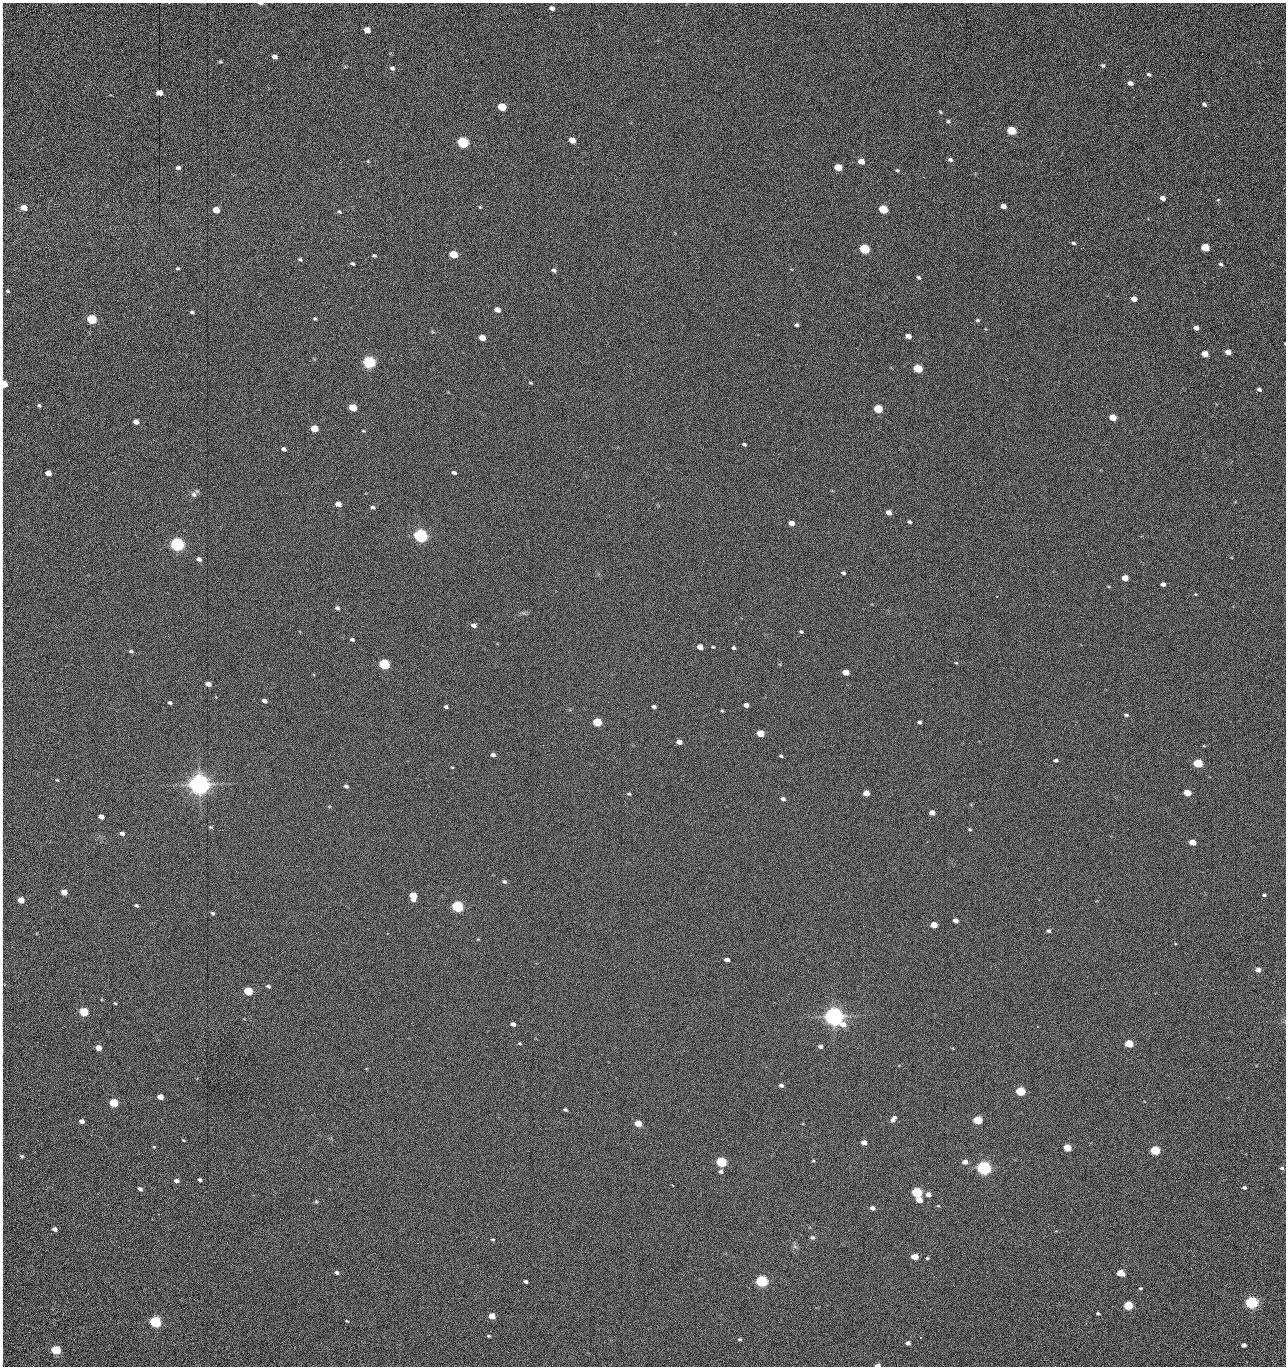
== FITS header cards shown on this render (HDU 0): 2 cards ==
NAXIS1  =                 1284 /fastest changing axis
NAXIS2  =                 1364 /next to fastest changing axis

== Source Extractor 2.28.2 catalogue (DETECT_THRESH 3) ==
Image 1284 x 1364 px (HDU 0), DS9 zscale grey, 1 PNG px = 1 image px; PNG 1288 x 1368 px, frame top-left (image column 1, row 1364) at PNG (2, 3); no overlay
Background 150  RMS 15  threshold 45.2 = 3 sigma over >= 5 px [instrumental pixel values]
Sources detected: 264; all 264 listed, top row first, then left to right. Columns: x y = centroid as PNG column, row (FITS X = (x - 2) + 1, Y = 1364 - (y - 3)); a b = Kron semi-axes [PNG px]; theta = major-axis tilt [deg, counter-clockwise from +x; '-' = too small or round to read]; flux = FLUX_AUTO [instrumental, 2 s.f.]
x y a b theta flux
261 3 6 2 -1 2.4e+03
552 8 5 4 - 3.8e+03
2 25 20 2 90 4.1e+03
367 30 5 4 - 1.3e+04
1188 35 2 2 - 8.7e+02
274 57 5 4 - 5.0e+03
220 62 5 4 - 1.4e+03
1103 65 5 5 - 1.7e+03
392 68 5 5 - 2.7e+03
1149 74 6 4 -30 1.5e+03
2 77 17 2 90 3.3e+03
1130 83 5 4 - 4.6e+03
159 93 5 4 - 1.4e+04
1204 104 4 4 - 2.1e+03
502 107 5 5 - 4.2e+04
940 112 4 3 - 1.2e+03
948 121 5 4 - 1.5e+03
1179 122 2 2 - 6.5e+02
1011 131 6 5 - 6.0e+04
2 133 19 2 90 3.6e+03
572 140 5 4 - 1.4e+04
463 143 6 5 - 1.6e+05
950 160 6 5 - 2.4e+03
368 161 5 3 - 8.7e+02
861 161 5 4 - 1.2e+04
1041 161 3 2 - 1.3e+03
838 167 6 4 -18 2.8e+04
178 168 5 4 - 2.5e+03
897 170 5 4 - 1.3e+03
923 177 2 2 - 1.2e+04
2 178 6 2 90 1.1e+03
1163 198 5 4 - 6.1e+03
785 200 2 2 - 4.7e+02
1218 200 3 3 - 1.6e+03
1123 202 2 2 - 4.4e+02
1003 206 5 4 - 5.5e+03
480 207 4 4 - 1.0e+03
24 208 5 4 - 1.1e+04
883 209 6 5 - 5.1e+04
216 210 5 4 - 2.0e+04
339 212 6 4 -43 1.5e+03
2 217 22 2 90 3.2e+03
1073 243 6 4 -5 1.7e+03
1205 247 5 5 - 4.2e+04
864 249 6 5 - 1.0e+05
2 251 14 2 90 2.2e+03
453 254 5 4 - 4.1e+04
374 255 5 4 - 1.5e+03
300 259 5 4 - 1.7e+03
352 264 5 4 - 1.7e+03
841 264 2 2 - 1.8e+04
1221 264 6 4 -36 2.0e+03
178 268 5 3 - 1.3e+03
554 270 5 4 - 2.9e+03
918 277 6 4 -42 1.7e+03
2 282 9 2 90 1.5e+03
8 291 6 4 -27 1.4e+03
1134 299 5 4 - 7.3e+03
497 310 5 4 - 9.3e+03
192 312 5 4 - 1.9e+03
92 319 5 5 - 1.0e+05
315 319 4 3 - 1.3e+03
978 320 6 4 -1 1.5e+03
710 323 2 2 - 2.1e+03
796 325 4 4 - 2.0e+03
1196 328 5 4 - 4.0e+03
2 330 10 2 90 1.9e+03
908 336 5 4 - 7.4e+03
482 338 5 4 - 1.6e+04
1228 352 5 4 - 1.1e+04
1205 354 5 4 - 1.6e+04
2 358 10 2 90 1.6e+03
369 362 6 5 - 3.0e+05
918 369 6 5 - 5.8e+04
531 383 4 3 - 1.1e+03
4 384 5 4 - 2.5e+04
1259 389 4 4 - 2.4e+03
1256 392 3 2 - 8.6e+02
39 406 4 4 - 1.7e+03
353 407 5 4 - 3.7e+04
878 409 5 5 - 5.9e+04
1113 418 5 4 - 1.8e+04
136 422 5 4 - 8.4e+03
2 427 8 2 90 1.4e+03
314 428 5 4 - 2.9e+04
363 431 5 3 - 9.8e+02
1009 435 2 2 - 2.3e+03
744 444 4 3 - 1.6e+03
2 445 10 2 90 1.5e+03
186 447 2 2 - 2.0e+03
284 449 5 4 - 3.5e+03
48 473 5 4 - 1.2e+04
454 473 5 4 - 2.4e+03
85 483 2 2 - 6.9e+02
194 494 9 7 -73 3.6e+03
338 504 5 4 - 1.0e+04
373 507 5 4 - 2.5e+03
889 512 5 4 - 6.1e+03
910 522 4 3 - 1.8e+03
791 523 5 4 - 8.6e+03
421 536 6 5 - 5.0e+05
492 542 2 2 - 1.7e+03
177 544 6 5 - 5.3e+05
199 559 6 4 -26 4.2e+03
742 561 2 2 - 4.6e+02
843 573 5 4 - 1.8e+03
1125 578 5 4 - 1.3e+04
1163 584 5 4 - 3.9e+03
1195 594 4 3 - 8.8e+02
337 608 5 4 - 2.2e+03
2 618 13 2 90 2.1e+03
474 625 6 4 -11 4.4e+03
2 631 9 2 90 1.5e+03
801 632 5 4 - 1.5e+03
352 639 4 3 - 2.0e+03
700 647 5 4 - 1.0e+04
713 647 3 3 - 1.1e+03
734 648 4 4 - 1.7e+03
131 651 5 4 - 1.8e+03
956 663 5 4 - 1.1e+03
384 664 5 5 - 1.6e+05
846 672 5 4 - 1.4e+04
208 684 5 4 - 7.3e+03
2 691 6 2 90 1.0e+03
264 701 5 4 - 4.0e+03
170 703 5 4 - 1.9e+03
746 705 5 4 - 5.8e+03
654 706 4 3 - 2.5e+03
446 707 4 3 - 2.3e+03
722 711 4 4 - 1.0e+03
1126 715 6 4 -7 1.7e+03
597 722 5 4 - 6.4e+04
920 722 4 3 - 2.4e+03
760 733 5 4 - 2.7e+04
679 742 5 4 - 7.6e+03
2 745 10 2 90 1.8e+03
543 745 2 2 - 2.2e+03
493 755 4 4 - 4.2e+03
781 756 4 3 - 1.5e+03
1055 760 4 3 - 2.0e+03
706 761 2 2 - 1.3e+03
1198 763 5 5 - 7.7e+04
452 767 3 3 - 8.7e+02
726 772 2 2 - 1.7e+03
57 780 3 3 - 1.0e+03
199 784 7 6 - 1.5e+06
346 786 5 4 - 2.6e+03
2 793 9 2 90 1.7e+03
866 793 5 4 - 1.1e+04
1187 793 5 4 - 2.5e+04
629 794 6 4 -15 1.3e+03
783 799 5 4 - 3.1e+03
932 813 5 4 - 8.1e+03
101 817 5 4 - 6.6e+03
210 827 4 4 - 1.2e+03
970 829 5 4 - 1.2e+03
122 833 4 3 - 3.8e+03
1192 842 5 4 - 1.5e+04
504 881 6 4 -30 2.2e+03
64 892 5 4 - 1.2e+04
1264 895 5 4 - 1.6e+03
413 896 6 5 - 2.7e+04
21 900 5 4 - 1.6e+04
136 905 4 3 - 1.7e+03
457 907 5 5 - 2.4e+05
212 913 4 3 - 1.6e+03
955 920 5 4 - 5.7e+03
934 925 5 4 - 1.9e+04
1048 931 5 4 - 2.0e+03
478 939 5 3 - 8.2e+02
727 960 5 4 - 6.0e+03
1258 970 5 4 - 7.4e+03
523 976 2 2 - 1.3e+03
268 986 6 4 -30 2.1e+03
248 991 5 4 - 6.1e+04
115 1003 4 3 - 9.5e+02
84 1012 5 4 - 7.6e+04
834 1017 7 6 - 1.3e+06
411 1023 2 2 - 3.6e+03
513 1024 4 4 - 4.2e+03
2 1041 20 2 -90 4.1e+03
520 1043 5 4 - 1.2e+03
1129 1044 5 4 - 4.8e+04
820 1046 5 4 - 3.7e+03
98 1048 5 4 - 1.1e+04
857 1048 3 2 - 9.9e+02
1245 1057 2 2 - 1.2e+03
2 1061 10 2 90 1.6e+03
1179 1076 2 2 - 1.8e+03
781 1085 4 4 - 3.4e+03
2 1086 17 2 90 3.3e+03
1020 1091 5 4 - 8.7e+04
160 1097 5 4 - 1.2e+04
113 1103 5 4 - 6.5e+04
1155 1103 2 2 - 6.2e+02
565 1110 4 3 - 1.9e+03
729 1112 2 2 - 6.5e+02
893 1119 8 5 53 5.0e+03
978 1120 5 4 - 7.3e+04
2 1121 10 2 90 1.7e+03
82 1121 4 4 - 5.1e+03
638 1123 5 4 - 2.1e+04
91 1135 3 2 - 1.7e+03
183 1140 4 2 - 8.7e+02
864 1143 5 4 - 7.2e+03
154 1147 4 4 - 1.0e+03
1067 1148 5 4 - 3.2e+04
571 1149 2 2 - 5.8e+02
1155 1150 5 4 - 9.8e+04
22 1156 5 4 - 1.8e+03
1087 1159 3 2 - 1.4e+03
813 1161 5 3 - 1.0e+03
721 1162 5 4 - 1.4e+05
965 1162 5 4 - 7.6e+03
984 1168 6 5 - 6.1e+05
1282 1168 5 4 - 1.9e+03
30 1169 3 2 - 8.6e+02
721 1171 5 4 - 2.9e+03
2 1179 20 2 90 3.5e+03
200 1180 4 3 - 2.1e+03
176 1181 5 4 - 4.4e+03
672 1185 3 2 - 5.7e+02
1244 1188 4 3 - 1.9e+03
140 1189 5 4 - 3.3e+03
917 1192 5 4 - 1.5e+05
928 1194 5 4 - 6.3e+03
919 1200 5 4 - 1.6e+04
316 1201 5 5 - 1.4e+03
872 1208 4 4 - 4.6e+03
280 1219 2 2 - 1.3e+03
54 1229 5 4 - 4.2e+03
2 1231 10 2 90 1.8e+03
476 1237 2 2 - 4.8e+03
812 1237 6 5 - 2.1e+03
493 1239 4 4 - 1.3e+03
308 1242 3 2 - 1.1e+03
417 1243 2 2 - 3.6e+03
795 1246 8 5 -44 2.2e+03
915 1257 5 4 - 1.9e+04
927 1258 4 4 - 1.3e+03
2 1267 22 2 90 4.2e+03
336 1272 4 4 - 2.9e+03
1120 1273 5 4 - 2.6e+04
525 1281 4 3 - 3.1e+03
762 1281 5 5 - 3.1e+05
1140 1288 4 3 - 1.2e+03
996 1298 2 2 - 1.7e+03
1251 1303 5 5 - 3.6e+05
1128 1305 5 4 - 7.8e+04
622 1311 2 2 - 5.0e+02
1098 1313 4 3 - 1.6e+03
2 1316 23 2 90 3.3e+03
492 1316 5 4 - 1.8e+04
347 1321 4 2 - 9.1e+02
155 1322 5 5 - 2.4e+05
489 1336 4 3 - 1.3e+03
740 1339 5 4 - 1.4e+03
321 1343 2 2 - 1.0e+03
908 1343 4 4 - 4.2e+03
1244 1345 4 4 - 4.9e+03
56 1350 5 5 - 9.3e+04
2 1351 14 2 90 2.7e+03
878 1365 5 3 - 5.2e+03
1055 1366 2 2 - 1.3e+03
At the frame edge (FLAGS 8, measured only in part): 29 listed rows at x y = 261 3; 2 25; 2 77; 2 133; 2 178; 2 217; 2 251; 2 282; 2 330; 2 358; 4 384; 2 427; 2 445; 2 618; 2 631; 2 691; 2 745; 2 793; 2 1041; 2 1061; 2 1086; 2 1121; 2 1179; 2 1231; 2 1267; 2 1316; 2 1351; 878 1365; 1055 1366

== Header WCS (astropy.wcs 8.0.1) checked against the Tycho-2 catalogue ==
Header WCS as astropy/WCSLIB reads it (CRVAL/CRPIX/CD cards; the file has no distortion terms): RA---TAN/DEC--TAN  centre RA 15:41:42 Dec +51:58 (235.42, +51.97 deg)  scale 1.26 arcsec/px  FOV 26.9' x 28.5'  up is +92 deg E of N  parity flipped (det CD > 0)
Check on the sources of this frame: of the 60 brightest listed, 11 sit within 2.0 arcsec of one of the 12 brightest Tycho-2 stars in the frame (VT <= 12.29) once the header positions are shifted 0.86 arcsec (0.48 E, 0.71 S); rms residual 1.27 arcsec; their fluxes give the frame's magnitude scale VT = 25.23 - 2.5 log10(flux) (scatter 0.20 mag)
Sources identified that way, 11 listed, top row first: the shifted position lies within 2.0 arcsec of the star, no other Tycho-2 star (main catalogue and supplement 1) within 4.0 arcsec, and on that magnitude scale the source's flux lands within +1.5 / -3 mag of the star's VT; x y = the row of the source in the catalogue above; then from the Tycho-2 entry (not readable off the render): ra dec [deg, ICRS J2000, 3 dp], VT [Tycho-2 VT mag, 2 dp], TYC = Tycho-2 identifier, HIP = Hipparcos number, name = IAU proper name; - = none
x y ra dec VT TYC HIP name
369 362 235.614 +52.064 11.61 3489-1132-1 - -
421 536 235.514 +52.049 11.19 3489-1407-1 - -
177 544 235.515 +52.133 11.12 3489-1380-1 - -
199 784 235.378 +52.130 9.31 3489-1322-1 76850 -
457 907 235.303 +52.042 11.52 3489-958-1 - -
834 1017 235.232 +51.912 9.59 3489-824-1 - -
984 1168 235.143 +51.862 10.97 3489-1016-1 - -
917 1192 235.131 +51.886 12.29 3489-908-1 - -
762 1281 235.084 +51.941 11.45 3489-1346-1 - -
1251 1303 235.062 +51.771 11.53 3489-1453-1 - -
155 1322 235.075 +52.152 11.74 3489-912-1 - -